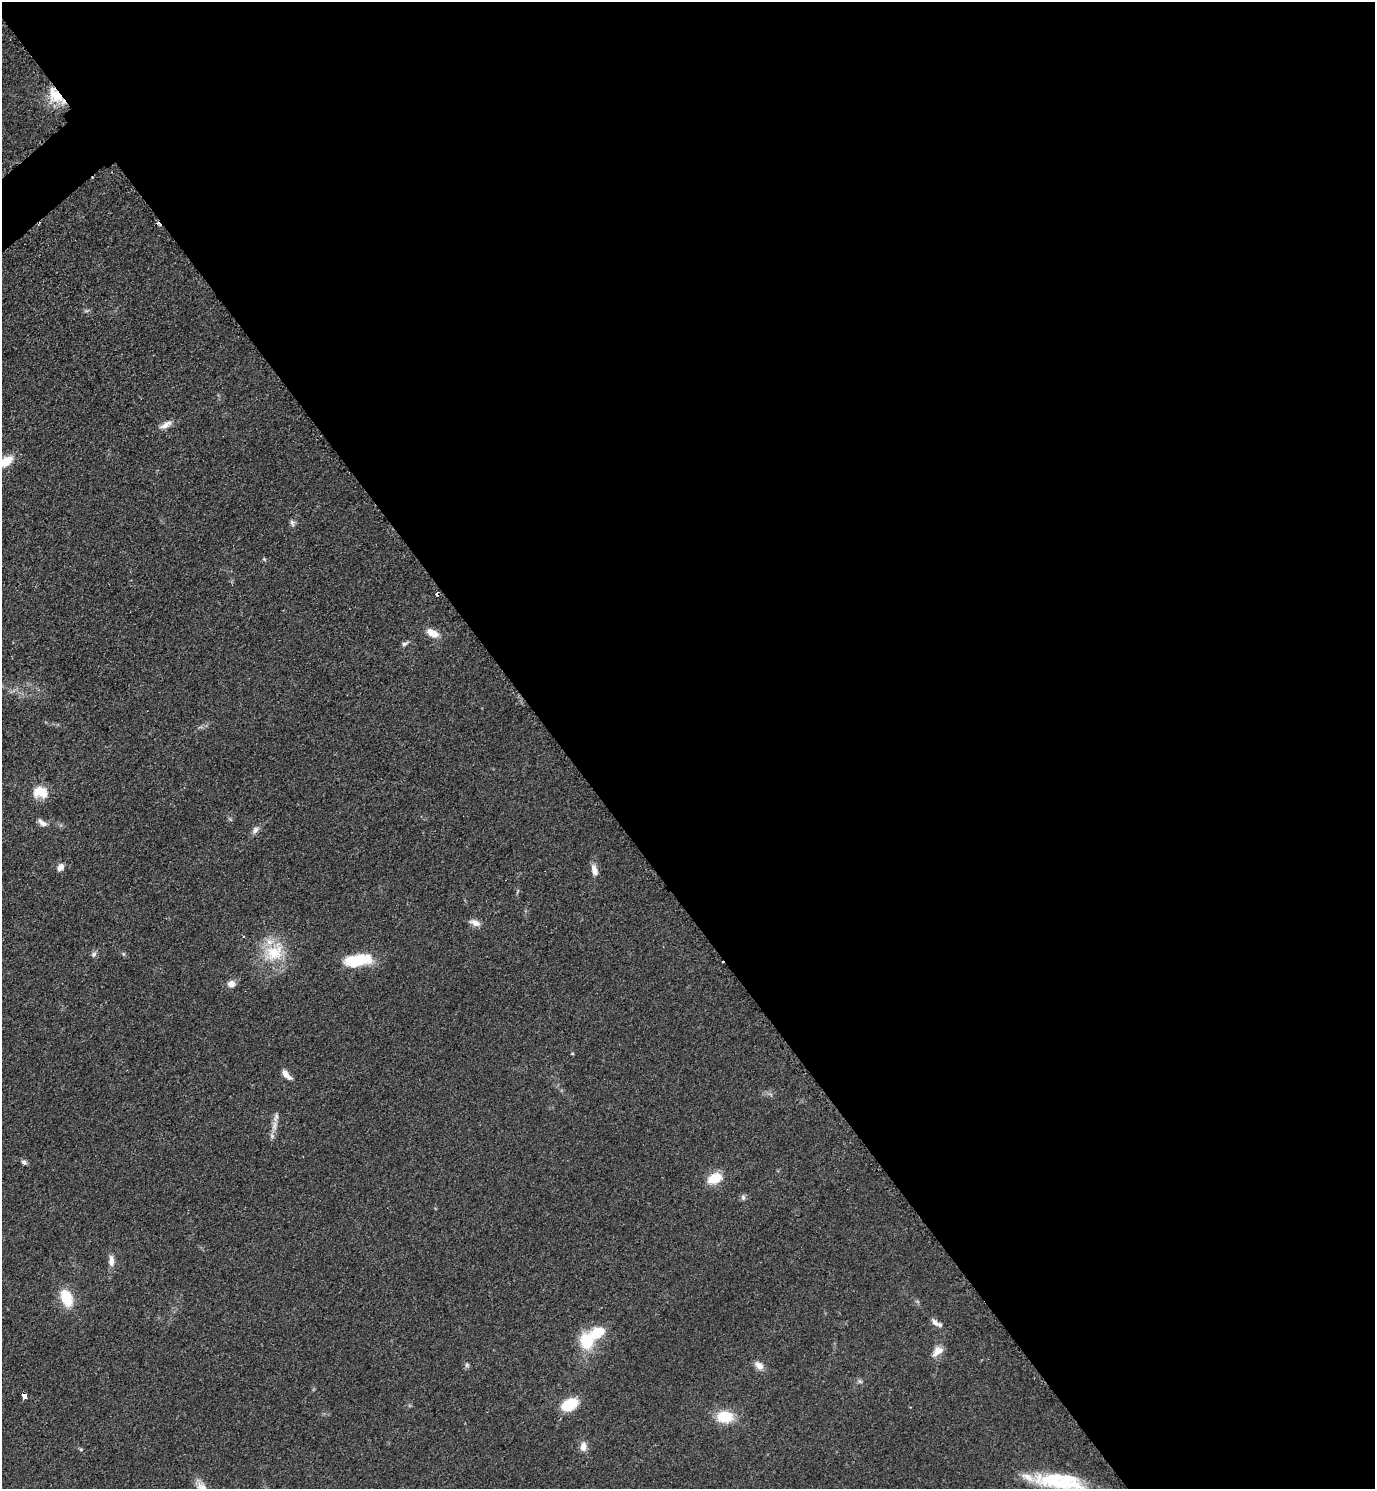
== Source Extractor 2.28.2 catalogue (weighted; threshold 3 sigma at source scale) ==
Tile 8 of 4 x 4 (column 4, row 2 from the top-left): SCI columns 4431-5803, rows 2983-4469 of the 5971 x 5974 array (HDU 1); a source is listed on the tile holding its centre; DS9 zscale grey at full resolution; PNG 1377 x 1491 px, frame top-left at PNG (2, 2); no overlay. Shown black and unused: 60% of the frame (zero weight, under 2 of 3 exposures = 1% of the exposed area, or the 3 px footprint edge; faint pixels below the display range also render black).
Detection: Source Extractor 2.28.2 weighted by HDU 2 'WHT'; one run over the whole footprint, this tile lists its part. Background 0.0784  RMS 0.0076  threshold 0.0344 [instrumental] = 3 sigma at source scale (4.5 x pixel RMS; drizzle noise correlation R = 1.50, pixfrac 1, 0.05/0.05 arcsec/px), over >= 5 px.
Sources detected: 39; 2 cosmic-ray / hot-pixel residue — not listed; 4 inside a brighter listed object's ellipse — not listed separately; the other 33 listed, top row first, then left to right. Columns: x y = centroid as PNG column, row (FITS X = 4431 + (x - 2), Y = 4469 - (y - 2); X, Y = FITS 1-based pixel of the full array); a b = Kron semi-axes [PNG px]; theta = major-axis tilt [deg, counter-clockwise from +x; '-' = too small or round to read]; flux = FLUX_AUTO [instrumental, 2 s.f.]
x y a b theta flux
55 95 24 14 -50 19
166 425 19 7 28 5.2
6 461 16 9 33 16
292 523 9 6 -73 2.1
432 633 14 8 -27 9.5
404 644 9 5 20 2.1
40 792 17 13 -10 14
42 823 15 6 -39 3.6
255 830 10 7 62 3.2
60 867 8 6 47 4.8
594 870 15 7 -75 5.3
475 923 14 7 -17 5
274 953 29 23 36 31
93 954 8 4 82 1.6
358 960 29 11 9 35
231 984 8 8 - 5.2
286 1074 14 6 -46 5.6
274 1126 14 7 79 5.8
24 1162 8 5 -29 1.9
714 1178 16 11 24 16
743 1197 8 6 -75 1.9
111 1261 15 7 -89 5.2
66 1298 16 10 -68 25
935 1323 13 7 -47 3.4
586 1341 18 14 -75 26
938 1351 16 10 41 6.9
467 1365 6 5 - 1.5
759 1365 12 8 -46 5.7
24 1396 4 3 - 12
570 1405 15 10 27 28
725 1417 18 13 0 22
583 1447 11 8 89 5.2
1061 1484 75 15 -8 50
Overlapping masked pixels (flux is a lower limit): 2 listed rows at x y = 55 95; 24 1396
Isophote crosses this tile's border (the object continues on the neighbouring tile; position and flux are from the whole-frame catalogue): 2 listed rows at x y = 6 461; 1061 1484